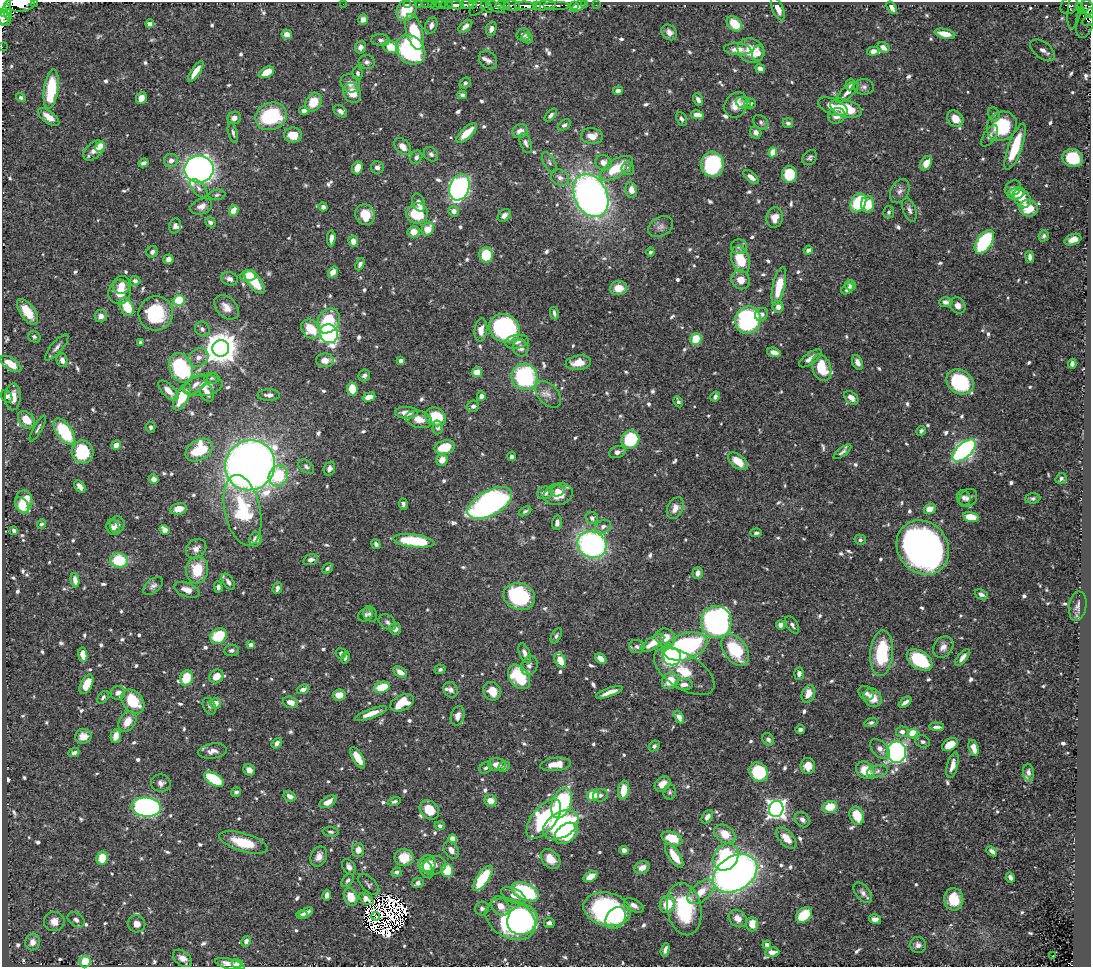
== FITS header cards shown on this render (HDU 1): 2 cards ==
NAXIS1  =                 1089
NAXIS2  =                  965

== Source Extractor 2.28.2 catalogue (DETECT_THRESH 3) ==
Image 1089 x 965 px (HDU 1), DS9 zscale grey, 1 PNG px = 1 image px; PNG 1093 x 969 px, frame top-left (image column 1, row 965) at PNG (2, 2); each listed source drawn as its Kron ellipse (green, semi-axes under 4 px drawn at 4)
Background 0.544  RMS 0.0088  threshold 0.0263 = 3 sigma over >= 5 px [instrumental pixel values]
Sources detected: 844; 15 with non-positive FLUX_AUTO (blend fragments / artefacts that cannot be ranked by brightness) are neither listed nor drawn; of the other 829, the 500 brightest by FLUX_AUTO listed and drawn (329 fainter detections omitted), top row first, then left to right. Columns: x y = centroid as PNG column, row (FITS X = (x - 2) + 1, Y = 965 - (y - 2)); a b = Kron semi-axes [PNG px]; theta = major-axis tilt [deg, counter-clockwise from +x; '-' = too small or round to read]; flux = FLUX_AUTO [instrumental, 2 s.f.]
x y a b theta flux
34 2 3 2 - 29
20 4 15 7 3 1700
343 4 2 2 - 34
407 4 3 3 - 4.3
419 4 3 2 - 9.3
425 4 2 2 - 8.5
431 4 3 2 - 19
447 4 6 3 -5 32
472 4 3 3 - 170
436 5 4 3 - 20
441 5 5 3 - 28
455 5 8 4 -8 780
467 5 7 4 -5 410
503 5 7 3 -6 140
537 5 4 3 - 190
557 5 13 3 0 210
574 5 4 3 - 26
579 5 9 4 40 11
584 5 2 2 - 7
596 5 2 2 - 5.2
1069 5 10 7 46 100
1075 5 23 7 80 92
479 6 11 6 46 60
512 6 8 5 -7 270
526 6 11 4 -4 1300
544 6 11 4 7 730
3 7 19 7 89 1300
487 7 7 4 -50 110
495 7 10 4 -28 160
1079 7 4 3 - 110
1087 7 7 6 - 190
892 8 7 4 -55 2.7
778 9 12 5 -67 5.4
407 10 12 9 53 17
1081 11 3 3 - 52
8 12 8 4 -76 480
4 13 3 3 - 270
1090 13 4 2 - 20
1086 16 22 9 75 59
3 17 9 7 -42 770
363 19 5 5 - 4
1088 21 6 4 23 59
150 24 4 4 - 2.5
734 24 9 6 -43 13
431 25 8 6 70 3
465 26 8 4 40 3.2
491 29 7 5 67 2.8
414 32 18 8 -73 25
669 32 9 7 -47 3.3
287 34 5 4 - 5
523 34 7 6 - 3
945 34 10 5 -12 7.9
527 38 6 5 - 1.7
381 40 9 6 -4 2
2 47 2 2 - 6.4
360 47 6 5 - 3.2
391 47 8 6 -21 13
883 47 6 5 - 3.9
738 49 14 6 -4 6.4
411 50 16 13 -45 73
751 50 14 12 -29 14
1043 50 14 8 -37 4.6
873 51 6 4 13 3.3
758 53 8 6 76 2.8
488 60 10 8 -45 2.7
367 62 8 7 - 2.1
760 69 5 4 - 4.6
196 71 12 4 56 7.5
267 72 8 5 28 12
358 73 7 5 -84 1.6
350 83 10 9 - 4.1
465 83 6 5 - 1.6
850 84 6 4 73 2
864 87 10 8 -5 2.6
51 89 20 7 82 27
618 91 5 4 - 3.1
847 92 14 6 43 3.6
352 93 10 8 -64 10
462 95 5 4 - 1.9
21 97 5 4 - 1.5
141 98 6 5 - 5.1
698 100 6 4 -64 2.9
313 102 10 7 57 14
743 103 8 5 -26 1.6
750 103 6 5 - 1.5
736 105 13 11 56 8.8
833 106 15 7 -22 7.6
846 108 16 8 -17 20
304 111 5 4 - 3.5
340 111 7 5 -39 2.5
994 114 7 5 -68 1.4
551 115 8 4 48 2.1
697 115 6 4 -9 5.5
271 116 16 13 21 51
836 116 8 7 - 5.2
49 117 12 6 -37 6.3
234 118 7 6 - 3.6
681 119 7 5 -65 1.7
955 119 9 7 -50 7.1
761 122 8 6 -44 1.9
788 123 5 4 - 1.5
564 125 7 4 32 1.6
1002 126 16 14 40 35
520 131 8 6 23 5
756 132 6 5 - 3.5
233 133 10 4 -74 1.8
467 133 13 5 43 11
293 135 9 7 -1 11
592 136 11 8 -7 6.8
990 136 12 6 56 2
526 143 10 5 -68 2.2
100 146 6 4 66 13
402 146 10 6 -47 6.1
1015 147 24 6 70 23
94 150 12 7 42 4.6
773 152 5 4 - 8.5
431 154 8 6 -49 1.8
416 157 7 5 60 1.8
810 158 8 6 48 1.7
1073 158 10 9 - 27
171 161 7 6 - 3.5
549 162 11 5 -61 2
143 163 5 3 - 2.2
603 163 8 7 - 5.2
926 163 7 5 58 8.5
712 164 12 11 - 52
377 167 6 6 - 2.3
357 168 6 5 - 8.2
616 168 19 8 32 20
199 169 14 13 - 310
628 169 6 6 - 1.7
789 174 8 7 - 24
751 177 9 4 -39 4
560 178 9 7 -36 3
459 187 13 10 70 190
199 188 11 6 -48 2.4
1013 188 9 7 40 2
631 190 7 5 -79 5.2
900 191 12 9 62 3.3
1016 193 9 6 16 8.2
217 195 8 5 9 1.4
591 195 22 16 -64 310
1022 198 10 7 -54 9
418 203 9 6 -67 3.3
858 203 10 7 63 35
868 204 8 6 87 14
201 206 11 7 22 3.6
323 207 4 4 - 2.4
1029 208 9 8 - 13
909 210 12 6 -69 2.7
234 211 5 4 - 11
454 211 5 5 - 3.3
889 212 6 5 - 1.4
417 213 11 10 - 28
365 215 10 9 - 13
504 215 7 5 45 3
775 218 10 8 81 6.5
210 222 5 4 - 2.2
175 226 7 6 - 2.2
661 227 13 9 27 3.6
428 229 7 5 53 12
414 232 6 5 - 6.8
1044 236 6 5 - 1.4
331 238 8 4 87 3.8
1073 240 8 5 20 4.3
353 241 5 5 - 4.2
984 242 13 7 56 59
739 247 8 7 - 2
808 250 5 4 - 2.5
152 252 6 5 - 1.7
650 252 4 4 - 1.7
486 255 7 7 - 24
1030 257 6 4 -82 2.2
168 259 5 4 - 2.2
741 260 14 9 -72 18
360 264 6 4 65 1.9
333 272 6 4 51 6.5
248 276 8 5 6 14
229 279 8 6 -21 2.9
741 280 9 9 - 6.8
135 281 5 5 - 2.2
255 282 14 6 -51 18
121 285 9 8 - 5.4
850 285 5 5 - 3
779 286 19 6 77 18
619 288 8 7 - 10
848 289 7 4 36 2.5
120 292 12 11 - 9.7
179 300 6 5 - 26
946 302 6 5 - 2.6
958 306 8 7 - 3.7
127 307 10 6 -61 16
226 307 14 10 -45 6.3
778 307 6 5 - 3.2
27 312 15 7 -55 12
156 313 17 17 - 40
554 313 6 3 -77 1.6
762 314 7 6 - 2.5
101 316 6 6 - 3.7
748 320 14 12 67 97
329 321 13 10 57 29
504 328 16 13 -29 120
202 329 8 6 -50 2.2
311 329 11 8 -40 17
481 330 11 6 83 4.8
329 334 9 8 - 170
34 337 6 5 - 1.5
696 339 6 5 - 17
141 342 4 4 - 1.8
517 342 12 7 10 3.8
57 347 16 5 49 3
221 348 8 8 - 1200
521 348 8 7 - 3.7
774 352 7 4 -17 3.5
198 357 10 8 31 4.6
810 358 13 5 35 4.4
62 360 7 5 -67 3.6
325 360 9 7 1 6.8
401 361 4 4 - 7.2
858 362 8 5 -65 3.1
578 363 13 7 7 10
11 364 12 6 -34 10
1072 364 5 4 - 1.9
181 368 15 11 -67 71
822 368 14 9 -71 20
477 372 5 4 - 8.9
364 376 6 5 - 1.5
525 377 13 12 - 72
212 378 7 5 -1 1.4
960 382 15 11 -34 46
195 384 14 7 36 3.7
203 386 19 10 8 8.7
352 389 6 5 - 14
168 391 13 6 -46 6.6
207 393 9 6 -71 5.6
548 394 16 10 -48 4.9
269 395 11 5 0 2.5
7 396 7 5 -54 2.5
481 396 5 4 - 2.7
13 397 13 8 88 7.6
182 397 15 6 63 23
369 397 6 4 17 5.7
715 397 5 4 - 1.8
851 398 8 5 -43 4.2
678 402 6 4 -64 1.5
473 406 6 5 - 2.2
406 413 11 6 -1 6.6
436 417 11 9 -32 24
419 419 13 8 -14 7
26 420 10 7 -45 11
151 427 5 4 - 1.5
438 427 7 5 89 2.1
38 429 15 3 61 1.5
921 431 5 4 - 1.8
64 432 15 7 -55 40
630 439 9 8 - 36
116 445 5 4 - 5.1
445 447 10 6 17 15
199 450 14 10 30 31
964 451 14 7 41 200
82 452 11 10 - 34
617 452 8 5 19 2.7
842 452 11 4 37 1.8
512 457 4 3 - 2.1
442 460 6 5 - 6.1
738 461 11 6 -38 11
250 465 25 24 - 660
306 467 9 6 -41 1.6
329 468 7 5 70 2.7
278 476 11 9 64 23
1061 478 6 5 - 1.6
154 479 5 5 - 3.8
80 486 7 4 -51 3.2
557 490 7 5 17 3.2
545 493 8 6 5 3.3
558 494 15 10 15 10
964 498 8 6 -70 2.1
968 498 10 8 44 3.8
1033 498 7 5 3 1.4
24 501 11 8 -89 17
490 503 24 12 29 190
403 504 6 4 -82 1.7
22 505 9 6 -54 11
675 508 11 7 64 5.4
178 509 8 5 11 7.2
930 509 6 5 - 7.2
242 510 36 18 -78 47
525 511 7 4 28 1.5
971 517 8 4 -12 13
592 518 6 6 - 2.7
557 523 7 5 85 2.8
41 524 5 4 - 1.8
117 525 8 7 - 3.2
113 527 8 6 -65 2.3
603 527 8 6 29 2.5
165 530 5 4 - 5.5
14 531 4 3 - 2.6
756 533 6 4 4 1.6
255 539 7 6 - 4.7
860 540 5 5 - 1.6
414 541 21 6 -7 38
376 544 5 4 - 1.9
592 544 15 13 -25 160
923 547 28 25 -52 380
196 549 11 9 40 4.6
119 560 8 7 - 26
311 560 7 5 17 2.6
327 568 6 4 43 1.6
197 570 14 11 84 18
698 573 6 5 - 3.5
75 580 7 4 -80 3.6
228 582 9 5 -57 2.1
153 586 11 6 39 2.3
218 587 5 4 - 2
277 588 6 4 71 2
187 590 13 7 -20 5.6
981 594 7 4 -23 2.4
519 596 16 13 -17 58
1078 606 15 8 81 3.2
370 614 8 6 -58 1.8
366 615 8 6 34 1.7
387 622 9 6 -36 2
716 622 16 15 - 210
781 625 4 4 - 3.6
792 625 10 5 -58 2.3
395 629 6 6 - 2.7
218 636 9 7 39 25
556 636 8 4 62 1.6
665 638 10 9 - 10
653 643 13 6 34 10
251 645 4 4 - 3.9
637 647 7 6 - 2
685 647 23 13 18 120
943 647 11 9 50 4.1
231 650 7 5 5 1.8
735 650 18 11 -55 33
341 653 5 5 - 1.8
525 653 10 5 -67 3.3
882 653 23 11 85 35
83 655 7 4 -83 6.5
672 656 9 9 - 100
962 657 10 4 51 3.9
345 658 6 4 72 1.5
601 659 6 4 -41 5.9
560 660 8 5 -64 8.7
920 660 14 9 -34 42
529 665 10 8 64 3
440 669 5 4 - 1.4
684 671 34 17 -33 19
400 672 7 5 -37 5.1
799 674 6 5 - 2.3
216 676 7 6 - 8.2
519 677 13 9 -53 39
186 678 8 6 71 19
670 681 9 7 49 12
87 684 10 5 63 13
684 684 9 5 1 3.7
382 687 8 5 19 17
303 689 6 4 19 2.6
451 690 8 7 - 2.5
492 691 10 8 -54 9.6
609 692 14 4 21 5
118 693 7 7 - 3.6
866 693 8 6 -32 2.4
808 694 9 6 71 6.6
339 695 6 5 - 6.3
103 697 7 4 53 1.6
872 698 10 8 -49 8.6
133 702 13 10 -51 25
291 702 8 5 -15 4.8
905 702 7 3 35 2.4
215 703 6 5 - 5.6
402 703 12 7 24 18
209 706 9 6 -63 1.7
371 713 17 4 20 7.4
458 716 10 6 75 4.8
679 717 7 4 -64 5.6
127 722 11 8 56 8
871 723 6 4 17 1.5
937 727 7 4 -3 2.3
800 729 5 3 - 1.6
902 732 6 5 - 3.1
913 733 5 4 - 26
83 736 8 7 - 5
116 736 7 5 77 6.7
768 739 7 5 -54 2.3
923 742 7 6 - 1.4
277 743 6 4 52 2.9
950 745 8 6 31 9.9
654 746 6 4 42 1.4
973 748 8 4 -73 5.3
880 749 12 7 -45 3.2
212 751 15 7 7 4.1
896 752 10 9 - 190
74 753 5 4 - 1.8
358 758 12 5 -59 10
556 764 16 6 7 8.7
497 765 9 6 -5 6.5
953 765 13 5 75 5.4
808 766 8 7 - 6.9
504 767 6 5 - 1.7
485 768 6 5 - 1.5
249 770 6 5 - 2.8
865 770 10 8 -37 13
877 771 10 6 13 2.2
759 772 10 8 -50 43
1028 772 8 5 -85 2.1
214 779 11 6 -30 30
161 783 9 9 - 2.8
663 784 9 6 41 6.8
624 790 9 5 83 9.3
236 792 5 5 - 1.7
670 792 8 6 80 1.4
600 795 7 6 - 1.9
290 796 6 5 - 4.3
593 796 6 5 - 17
394 801 6 4 14 1.5
491 801 6 5 - 7.1
328 802 9 5 29 6
562 803 16 9 69 62
146 807 15 9 -6 230
830 807 8 6 13 12
776 809 8 7 - 340
429 810 11 8 -46 13
857 816 9 7 -68 12
707 817 7 5 56 3.4
544 819 23 12 51 67
802 819 8 6 -48 2.6
561 825 19 12 31 100
440 826 5 4 - 1.8
331 832 8 4 -5 1.5
566 833 13 8 39 30
725 834 11 8 -35 11
672 838 11 6 -20 17
786 838 13 7 -48 7.4
453 839 4 4 - 5.2
243 842 25 9 -17 21
358 850 7 6 - 4.5
451 850 9 6 -53 3.6
624 850 4 4 - 4.8
992 851 6 4 -40 2.2
319 856 10 8 65 4.2
674 856 14 5 -56 12
726 857 14 11 56 62
102 858 7 6 - 12
404 858 9 8 - 13
551 859 11 8 -44 9.2
427 864 9 8 - 11
434 865 11 9 13 3.8
349 867 8 6 -57 3
642 868 8 6 24 4.4
426 869 10 6 -60 5.8
447 870 6 6 - 17
397 872 5 4 - 2.1
735 873 24 17 32 340
591 877 7 5 28 8.7
1010 877 5 3 - 2.3
483 878 15 6 56 41
348 880 7 5 50 1.7
418 883 6 5 - 2.8
368 884 13 7 -44 1.9
525 892 14 8 -25 56
701 892 16 8 40 9.9
863 893 12 7 -51 2.9
327 895 5 4 - 3.2
513 896 13 7 -27 3.8
351 897 9 6 -69 12
366 899 8 4 -36 2.5
954 899 11 9 -84 14
667 904 9 7 64 14
634 905 11 6 -27 2.9
500 906 11 8 -48 6
482 909 7 6 - 2.1
607 909 24 16 -13 100
684 909 26 17 -80 44
306 912 7 4 26 3.3
302 915 6 4 1 2.1
804 915 9 6 42 25
376 916 4 2 - 1.9
616 918 12 9 55 17
511 919 27 19 -28 130
738 919 10 8 -40 5.4
875 919 6 5 - 3.1
76 920 9 6 -36 2.7
522 920 16 14 41 60
54 922 10 9 - 6.1
549 923 5 5 - 2
137 924 9 8 - 4.2
752 924 7 6 - 8.3
246 941 5 4 - 2.7
33 942 8 7 - 4.2
767 945 4 4 - 2.3
918 945 8 7 - 2.4
665 950 7 3 73 2.2
772 952 7 5 3 4.8
1053 956 3 2 - 1.8
183 958 11 7 -38 4.3
85 962 6 5 - 12
237 963 5 4 - 2.8
230 964 15 5 -14 4.5
At the frame edge (FLAGS 8, measured only in part): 7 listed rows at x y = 34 2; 20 4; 3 7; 1087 7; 1090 13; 3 17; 2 47
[329 fainter detections neither listed nor drawn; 15 non-positive-flux detections neither listed nor drawn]